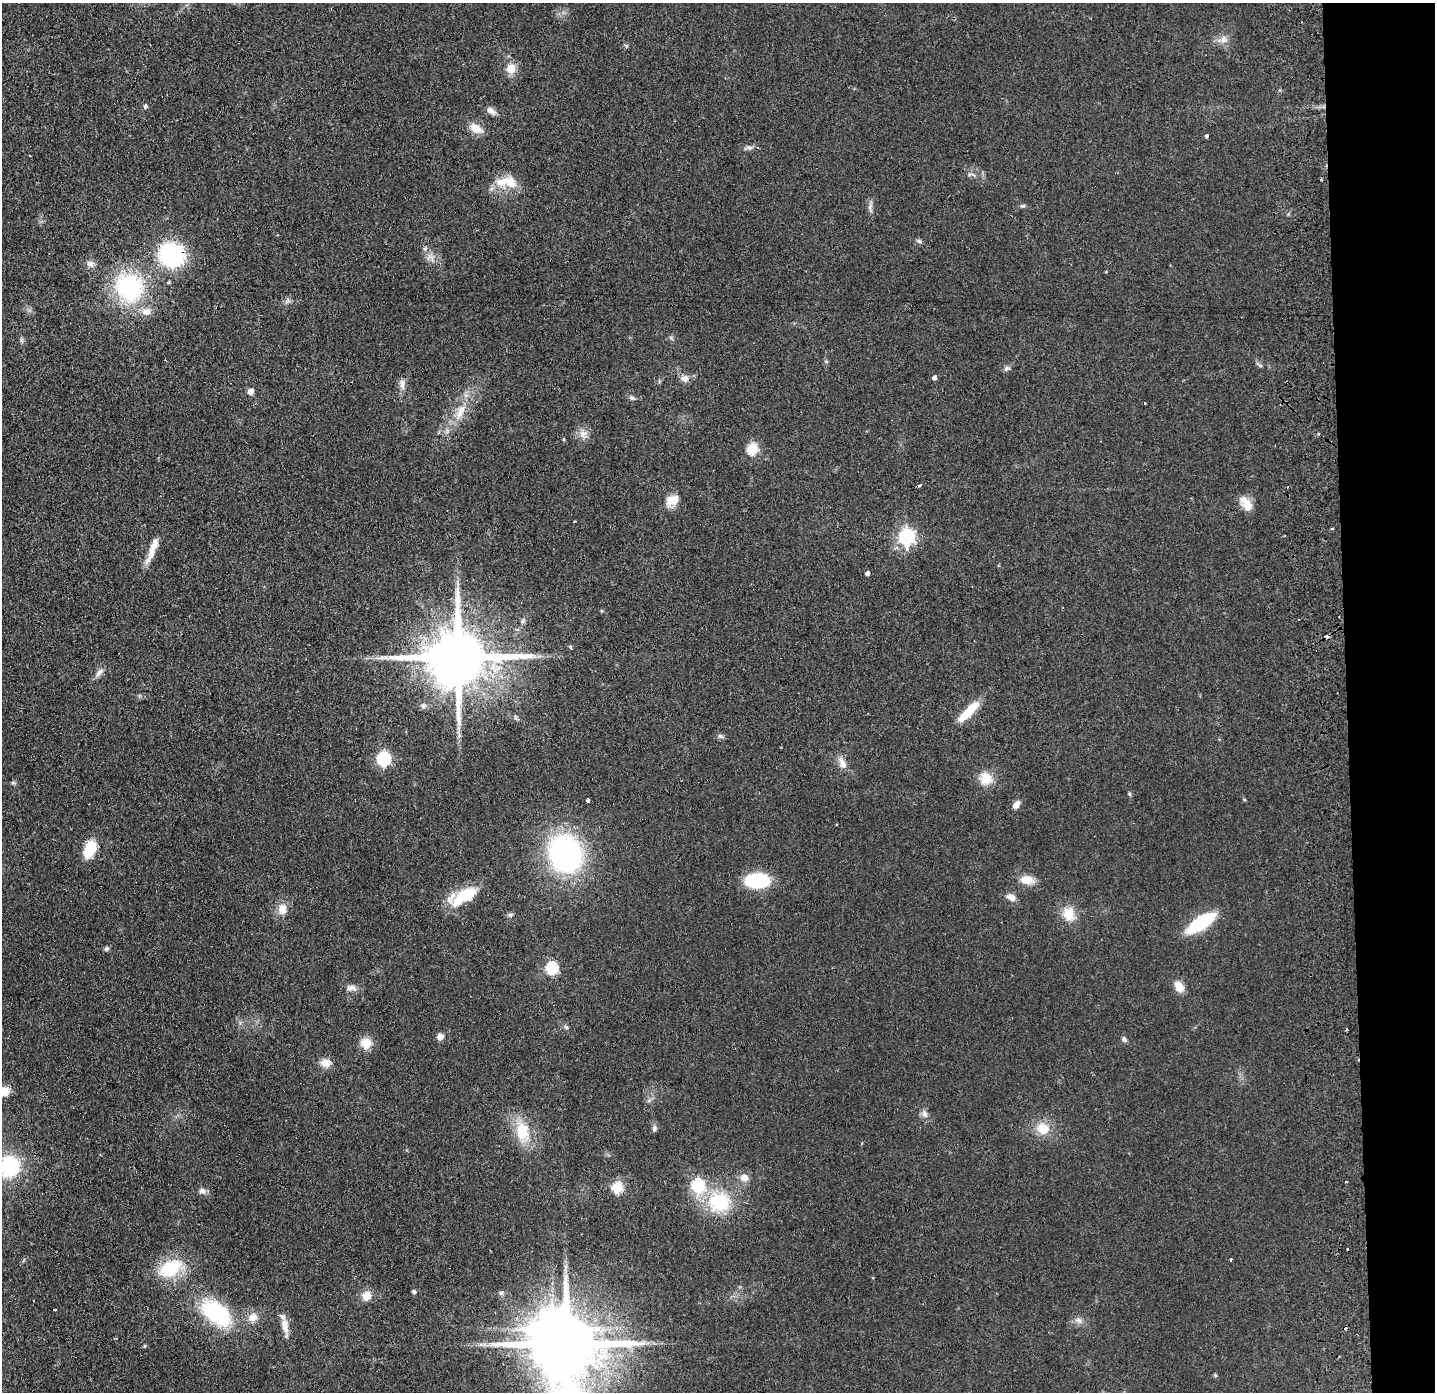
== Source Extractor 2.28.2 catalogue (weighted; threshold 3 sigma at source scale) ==
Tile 6 of 3 x 3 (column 3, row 2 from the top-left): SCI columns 2923-4355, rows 1445-2834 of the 4411 x 4278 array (HDU 1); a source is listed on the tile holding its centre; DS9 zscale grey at full resolution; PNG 1437 x 1394 px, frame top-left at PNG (2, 3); no overlay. Shown black and unused: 6% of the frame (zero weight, under 2 of 3 exposures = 3% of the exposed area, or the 3 px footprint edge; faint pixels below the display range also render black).
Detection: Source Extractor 2.28.2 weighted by HDU 2 'WHT'; one run over the whole footprint, this tile lists its part. Background 0.0443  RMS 0.0087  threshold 0.0392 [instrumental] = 3 sigma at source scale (4.5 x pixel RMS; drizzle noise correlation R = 1.50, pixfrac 1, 0.05/0.05 arcsec/px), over >= 5 px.
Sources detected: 102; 1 inside a brighter object's white glare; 4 cosmic-ray / hot-pixel residue — not listed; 2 inside a brighter listed object's ellipse — not listed separately; the other 95 listed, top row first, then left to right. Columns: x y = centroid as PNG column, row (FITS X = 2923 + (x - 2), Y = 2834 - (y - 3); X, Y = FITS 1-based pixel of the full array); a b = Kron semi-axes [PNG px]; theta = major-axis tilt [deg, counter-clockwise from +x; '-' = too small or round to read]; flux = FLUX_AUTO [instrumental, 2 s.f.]
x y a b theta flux
1223 39 11 8 78 5.1
511 69 6 6 - 21
145 106 6 5 - 1.4
491 111 14 8 -35 4.6
476 128 17 10 -27 10
1206 136 4 3 - 2.6
749 148 9 6 -10 2.8
30 156 3 2 - 0.7
503 181 28 13 11 17
870 206 10 4 64 2.6
1023 206 8 4 8 1.4
919 241 8 5 -30 1.8
425 249 6 5 - 1.9
172 255 18 17 - 110
91 264 11 7 6 3.8
129 287 22 19 -42 120
288 300 7 6 - 2.3
146 312 13 9 10 6.9
1260 365 6 4 -19 1.4
1007 368 9 6 27 2.5
934 377 4 4 - 3.1
685 379 8 8 - 5.9
402 384 15 7 -89 4.7
251 392 5 5 - 6.6
632 398 7 5 -18 2.2
1145 403 3 2 - 0.79
460 411 24 10 62 16
583 434 12 10 4 6.4
564 439 4 3 - 1
752 449 6 5 - 64
919 485 6 3 29 1.2
672 500 15 11 32 12
1246 504 22 11 -57 11
574 521 3 2 - 0.86
1333 529 3 3 - 2.9
906 537 7 6 - 270
152 549 36 8 67 12
867 573 4 4 - 3.4
523 621 6 6 - 1.7
516 629 6 4 -7 1.6
571 647 3 3 - 6.2
458 657 18 15 2 8100
99 672 15 6 49 4.5
968 712 28 8 45 24
459 728 7 4 90 2.5
721 736 9 4 -27 1.9
384 759 6 6 - 140
843 764 13 8 -64 7.3
986 778 14 14 - 15
1129 794 6 3 -69 1.1
588 800 4 4 - 4
1016 804 10 6 49 5.4
90 849 17 11 69 26
565 854 32 27 -68 210
757 880 20 12 0 62
1026 880 15 10 -7 11
465 896 38 15 34 32
1011 897 11 7 -29 6
283 909 15 13 80 9.4
1069 914 17 13 -65 16
510 915 7 5 16 1.9
1201 923 25 10 33 64
107 949 8 5 40 1.7
551 968 6 6 - 91
1179 987 13 9 -58 10
351 988 13 8 4 5.3
566 1027 7 5 -17 1.7
440 1037 8 7 - 4.4
1124 1039 7 6 - 2.4
366 1043 13 12 - 12
325 1063 13 11 5 7.5
4 1091 13 11 22 9.5
924 1114 12 7 -68 4.2
1043 1128 15 15 - 17
654 1129 9 6 73 2.4
522 1131 26 16 -75 29
9 1166 21 20 - 68
744 1178 11 9 -3 6.7
698 1185 6 6 - 98
617 1188 6 5 - 68
202 1191 9 7 -32 3.7
719 1202 29 25 -1 51
1231 1259 3 3 - 1.4
170 1269 31 19 24 40
414 1292 5 4 - 2.4
501 1293 7 5 36 1.9
367 1296 10 9 - 9.9
54 1309 3 3 - 3.7
216 1313 26 15 -40 100
253 1317 14 10 21 8.6
1079 1320 10 8 -35 4
285 1323 16 10 -77 8.8
116 1338 4 2 - 0.63
566 1344 30 20 89 9300
1215 1375 6 3 -71 0.98
Overlapping masked pixels (flux is a lower limit): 3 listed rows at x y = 172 255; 906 537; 458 657
Isophote crosses this tile's border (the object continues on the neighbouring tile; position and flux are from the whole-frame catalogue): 3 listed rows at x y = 4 1091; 9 1166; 566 1344